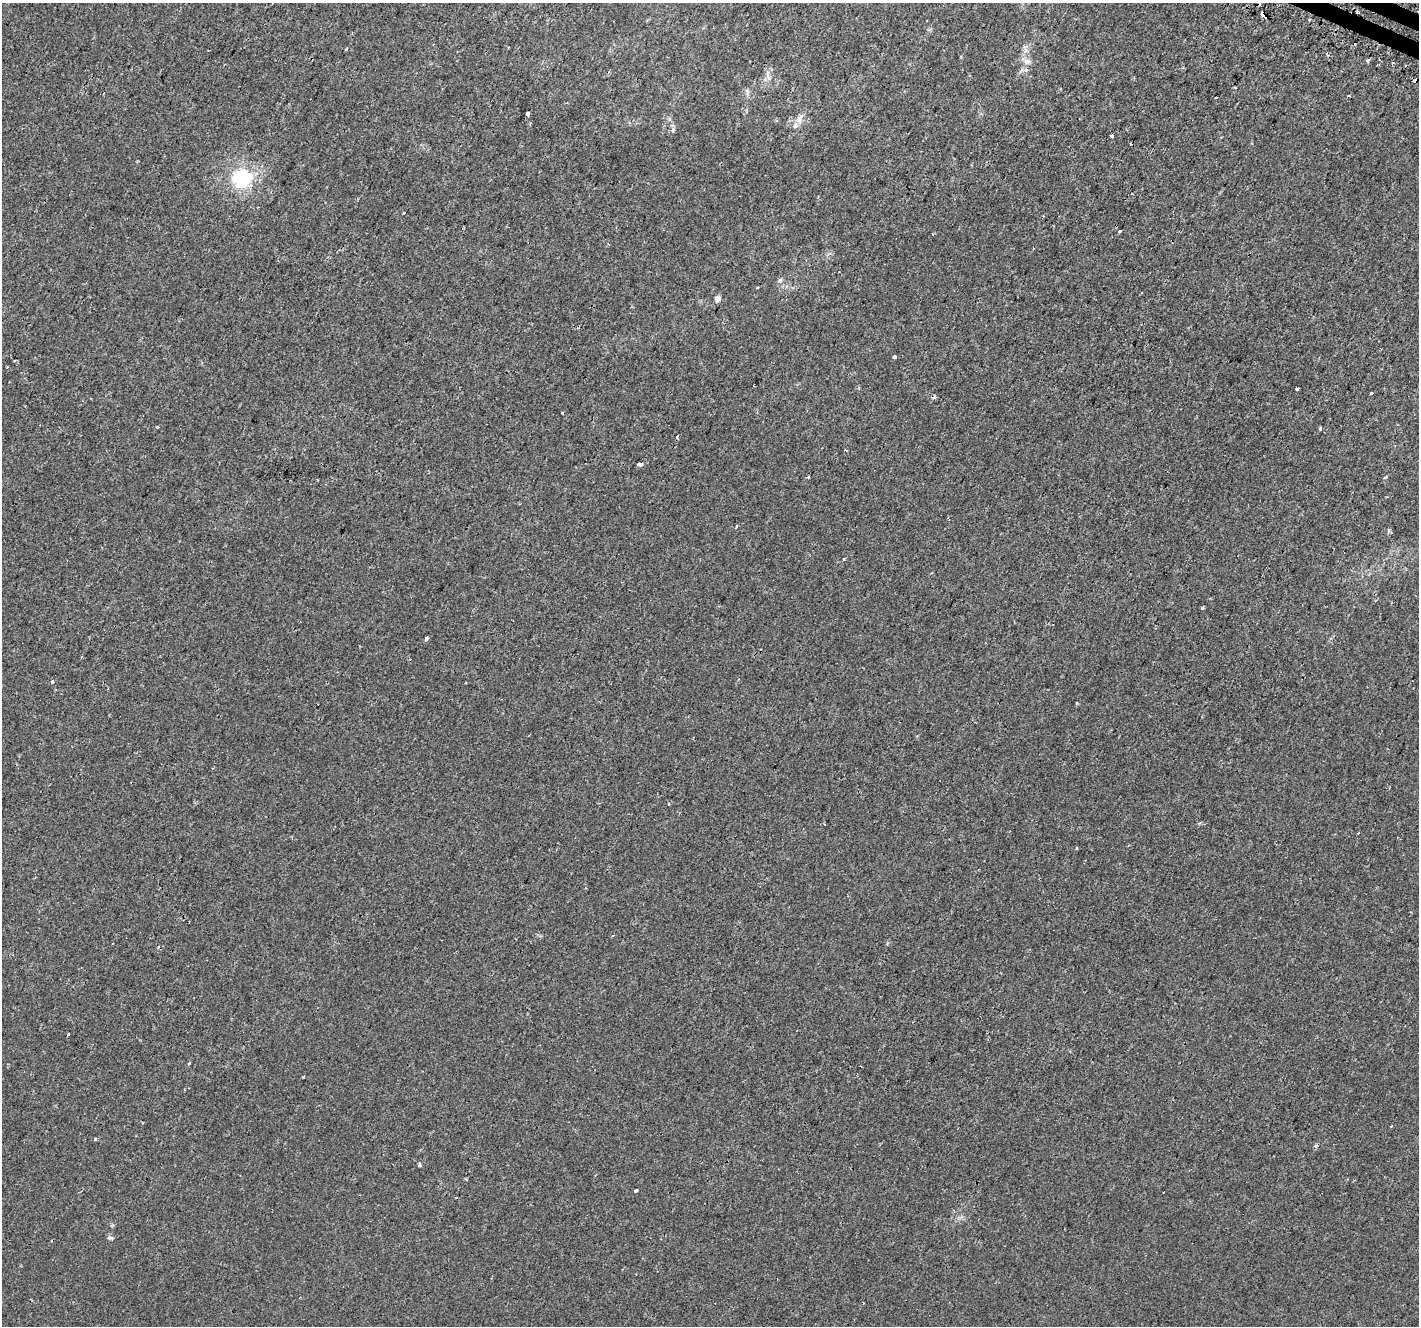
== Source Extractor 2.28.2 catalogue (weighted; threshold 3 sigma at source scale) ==
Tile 10 of 4 x 4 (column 2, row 3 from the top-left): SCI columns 1457-2873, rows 1637-2960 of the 5740 x 5855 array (HDU 1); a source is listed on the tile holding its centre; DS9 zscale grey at full resolution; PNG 1421 x 1328 px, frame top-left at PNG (2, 3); no overlay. Shown black and unused: <1% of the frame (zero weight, under 2 of 3 exposures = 3% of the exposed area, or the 3 px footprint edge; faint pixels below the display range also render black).
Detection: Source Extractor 2.28.2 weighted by HDU 2 'WHT'; one run over the whole footprint, this tile lists its part. Background 1.18e-04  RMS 0.002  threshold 0.0091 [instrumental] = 3 sigma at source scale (4.5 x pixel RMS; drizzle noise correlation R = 1.50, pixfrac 1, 0.0396/0.0396 arcsec/px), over >= 5 px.
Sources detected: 51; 5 cosmic-ray / hot-pixel residue — not listed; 1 inside a brighter listed object's ellipse — not listed separately; the other 45 listed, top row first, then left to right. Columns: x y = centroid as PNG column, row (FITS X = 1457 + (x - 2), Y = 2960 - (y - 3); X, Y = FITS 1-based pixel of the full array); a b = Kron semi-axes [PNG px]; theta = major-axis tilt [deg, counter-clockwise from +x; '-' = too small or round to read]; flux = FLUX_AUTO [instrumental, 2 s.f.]
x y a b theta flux
1263 14 6 4 -48 2.8
1309 20 3 3 - 0.55
346 49 3 3 - 0.61
1367 61 3 3 - 0.91
1027 62 10 7 10 0.94
1025 70 6 4 18 0.41
768 73 12 4 -86 0.76
1415 80 4 3 - 1.1
1216 97 3 2 - 0.2
527 113 5 3 - 2.6
799 118 15 7 70 1.2
1112 136 3 3 - 4.3
1130 144 3 2 - 0.2
242 178 7 7 - 49
403 213 3 2 - 0.3
1120 231 3 2 - 0.22
780 281 8 5 49 0.46
758 287 3 2 - 0.15
717 298 7 7 - 0.74
894 357 3 3 - 5.3
7 367 2 2 - 0.17
858 388 4 3 - 0.24
1297 389 3 3 - 1.1
1371 393 3 3 - 0.2
562 413 3 3 - 0.63
158 427 3 3 - 1.2
1320 429 4 3 - 0.26
845 450 3 3 - 0.34
639 464 4 3 - 1.7
808 477 4 3 - 0.19
1385 477 4 3 - 0.4
949 519 5 2 - 0.27
736 527 5 2 - 0.17
844 559 3 3 - 0.39
1202 608 4 3 - 0.22
426 639 4 3 - 1.1
52 681 3 3 - 0.62
669 803 3 3 - 0.57
1077 848 3 3 - 0.26
68 1034 3 3 - 0.85
189 1063 3 3 - 0.24
95 1139 3 3 - 0.48
420 1164 5 4 - 0.4
635 1191 4 3 - 1.9
111 1238 7 4 0 0.34
Overlapping masked pixels (flux is a lower limit): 2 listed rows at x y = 1263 14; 1415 80